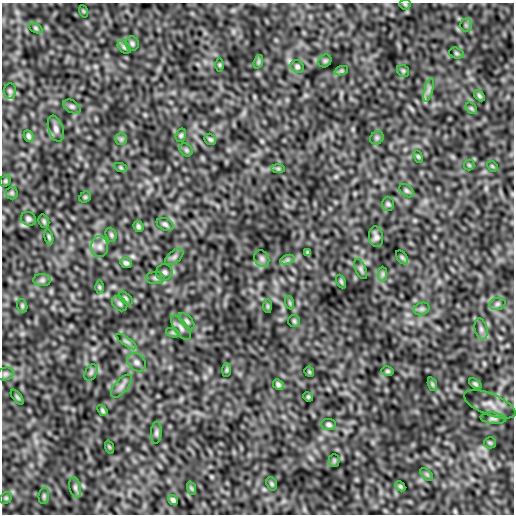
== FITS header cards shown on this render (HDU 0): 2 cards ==
NAXIS1  =                  512
NAXIS2  =                  512

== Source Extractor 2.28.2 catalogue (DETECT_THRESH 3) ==
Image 512 x 512 px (HDU 0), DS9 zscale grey, 1 PNG px = 1 image px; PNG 516 x 516 px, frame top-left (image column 1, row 512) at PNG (2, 3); each listed source drawn as its Kron ellipse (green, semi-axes under 4 px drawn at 4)
Background 3.17e-05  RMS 6.3e-06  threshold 1.90e-05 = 3 sigma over >= 5 px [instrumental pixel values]
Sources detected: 97; all 97 listed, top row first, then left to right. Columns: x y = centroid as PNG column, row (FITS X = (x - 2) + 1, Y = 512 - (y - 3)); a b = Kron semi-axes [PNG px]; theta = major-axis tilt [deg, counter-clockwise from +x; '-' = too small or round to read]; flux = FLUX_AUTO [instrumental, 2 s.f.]
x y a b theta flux
405 4 5 5 - 5.9e-04
83 11 6 4 -71 4.1e-04
466 25 6 6 - 9.5e-04
36 28 7 4 -28 6.7e-04
132 44 7 6 - 1.0e-03
124 47 7 5 -44 8.7e-04
456 53 7 5 -17 7.4e-04
325 61 7 6 - 7.3e-04
258 62 7 4 71 7.8e-04
220 65 6 4 -90 5.1e-04
297 67 7 6 - 9.5e-04
341 71 7 4 18 7.5e-04
403 71 6 5 - 6.9e-04
429 90 12 4 75 1.4e-03
10 91 8 6 -88 1.1e-03
479 96 6 4 -45 7.5e-04
72 106 9 6 -30 1.1e-03
471 108 6 5 - 6.5e-04
56 129 13 7 -72 2.0e-03
181 135 7 5 74 7.0e-04
28 136 6 4 -67 9.4e-04
377 138 7 6 - 9.3e-04
121 139 6 6 - 8.7e-04
210 139 6 5 - 8.0e-04
186 150 7 5 -46 7.9e-04
418 156 6 4 -63 6.1e-04
469 165 5 5 - 5.0e-04
492 166 6 4 -44 4.9e-04
121 168 7 4 -19 5.7e-04
278 169 7 4 0 6.7e-04
5 181 6 5 - 5.9e-04
406 191 8 5 -39 8.8e-04
12 193 6 6 - 7.1e-04
85 197 6 5 - 5.4e-04
388 204 7 6 - 8.6e-04
28 219 8 6 -28 1.2e-03
44 221 7 5 -70 6.7e-04
165 224 9 6 -26 1.1e-03
138 226 6 5 - 8.6e-04
111 235 7 5 -69 7.7e-04
49 237 7 4 -76 6.8e-04
376 237 10 7 -80 1.6e-03
100 247 10 8 -89 2.3e-03
308 252 3 3 - 5.4e-04
174 257 11 6 39 1.4e-03
402 257 8 5 -54 6.8e-04
262 259 9 7 -59 1.3e-03
287 260 7 4 18 9.9e-04
126 263 6 5 - 9.9e-04
361 269 11 5 -67 9.9e-04
164 272 8 8 - 1.4e-03
383 274 7 4 90 9.0e-04
155 278 9 6 -1 1.3e-03
42 280 9 6 0 1.2e-03
341 281 7 4 -63 6.4e-04
99 287 7 4 -89 5.9e-04
126 298 8 5 -45 8.5e-04
290 303 7 4 -71 7.1e-04
120 304 9 6 -45 1.2e-03
497 304 8 6 16 1.2e-03
22 306 7 5 -71 6.7e-04
268 306 7 4 -90 5.7e-04
422 309 8 6 20 1.1e-03
187 321 10 5 -47 1.1e-03
294 321 6 6 - 7.3e-04
181 328 14 6 -54 1.9e-03
481 329 11 6 -75 1.6e-03
173 333 7 4 -19 8.0e-04
126 341 12 4 -36 1.2e-03
137 362 10 8 -43 1.8e-03
227 370 7 4 89 5.6e-04
387 371 6 4 -15 6.6e-04
91 372 9 5 63 1.1e-03
309 372 5 4 - 4.3e-04
5 374 8 6 15 1.1e-03
278 384 6 4 -46 9.4e-04
432 384 7 4 -71 7.2e-04
475 384 7 4 -36 8.0e-04
121 386 14 6 49 2.2e-03
17 397 9 4 -51 6.8e-04
308 397 5 4 - 5.2e-04
490 404 27 10 -22 4.6e-03
102 411 6 4 -52 7.5e-04
493 418 12 5 -6 1.4e-03
329 424 7 5 -7 9.8e-04
156 433 11 5 86 1.1e-03
490 443 6 5 - 6.2e-04
109 447 7 4 -71 4.4e-04
334 461 6 5 - 5.8e-04
427 474 8 4 -45 7.2e-04
272 484 7 5 -73 6.3e-04
400 486 5 4 - 6.5e-04
75 487 10 5 -77 1.3e-03
191 488 7 4 -71 6.5e-04
44 496 8 5 82 8.0e-04
6 498 6 5 - 6.5e-04
173 500 5 4 - 9.5e-04
At the frame edge (FLAGS 8, measured only in part): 1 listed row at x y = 405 4